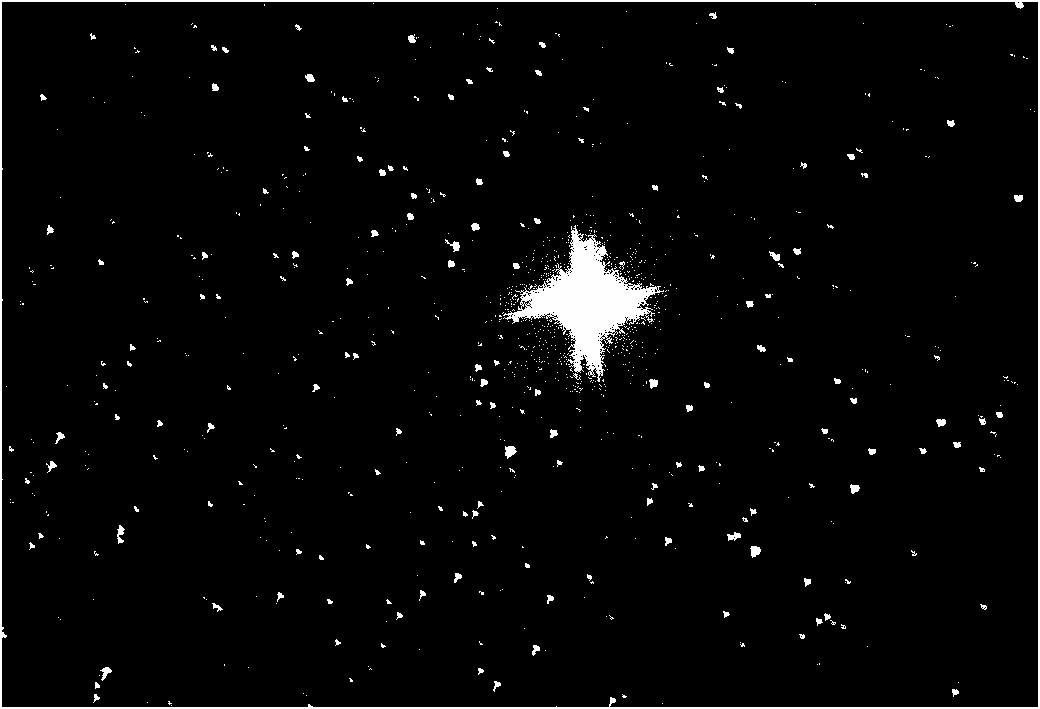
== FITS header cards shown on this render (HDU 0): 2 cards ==
NAXIS1  =                 2072
NAXIS2  =                 1410

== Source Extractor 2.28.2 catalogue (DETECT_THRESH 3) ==
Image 2072 x 1410 px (HDU 0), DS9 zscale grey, zoomed out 1/2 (1 PNG px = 2 x 2 image px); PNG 1040 x 709 px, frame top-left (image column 1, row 1410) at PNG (2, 2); no overlay
Background 80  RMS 28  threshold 83.2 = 3 sigma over >= 5 px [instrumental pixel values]
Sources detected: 5; all 5 listed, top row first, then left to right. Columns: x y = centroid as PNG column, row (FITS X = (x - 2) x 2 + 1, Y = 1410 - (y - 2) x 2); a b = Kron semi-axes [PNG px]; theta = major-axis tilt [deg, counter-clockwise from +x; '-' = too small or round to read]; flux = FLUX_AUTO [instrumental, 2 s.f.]
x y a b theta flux
586 302 32 31 - 430000
653 382 8 6 -39 17000
510 450 10 9 - 35000
854 488 6 4 87 10000
754 550 11 9 -29 36000